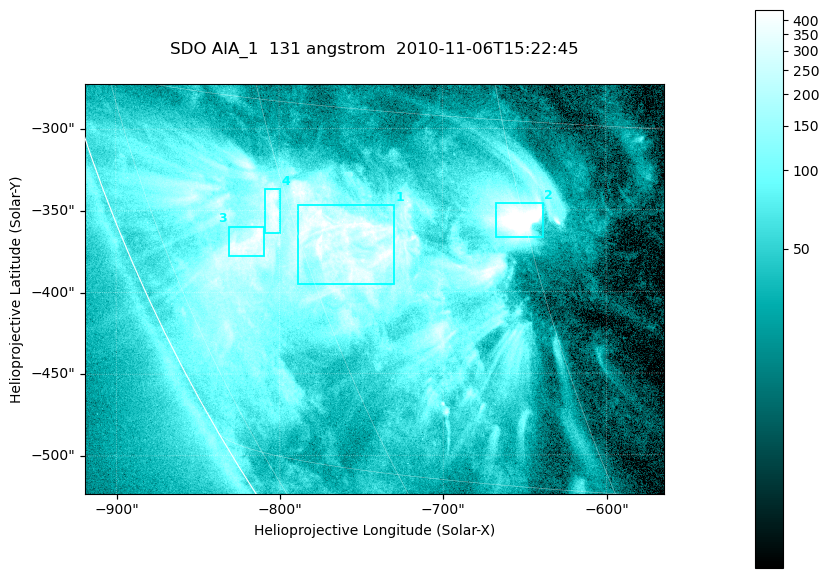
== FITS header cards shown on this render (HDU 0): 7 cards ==
TELESCOP= 'SDO     '           /
INSTRUME= 'AIA_1   '           /
WAVELNTH=                  131 /
WAVEUNIT= 'angstrom'           /
DATE-OBS= '2010-11-06T15:22:45.62' /
CTYPE1  = 'HPLN-TAN'           /
CTYPE2  = 'HPLT-TAN'           /

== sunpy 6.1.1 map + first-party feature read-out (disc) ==
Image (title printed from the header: SDO AIA_1  131 angstrom  2010-11-06T15:22:45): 590 x 417 px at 0.601 arcsec/px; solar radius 968 arcsec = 1612 px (partial field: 2.7% of the solar disc is inside the frame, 89% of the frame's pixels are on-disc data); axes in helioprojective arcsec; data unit not stated in the header (colour bar unlabelled)
Pointing: header CRPIX1/2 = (2045.07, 2040.72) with CRVAL1/2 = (0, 0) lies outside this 590 x 417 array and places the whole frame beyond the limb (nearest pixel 1.35 R_sun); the SolarSoft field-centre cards XCEN/YCEN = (-741.6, -398.2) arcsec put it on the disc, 766 arcsec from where CRPIX/CRVAL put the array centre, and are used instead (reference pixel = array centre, CRVAL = XCEN/YCEN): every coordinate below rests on XCEN/YCEN
Orientation: roll -0.139 deg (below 1 deg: not rotated)
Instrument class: DISC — disc imager (sunpy class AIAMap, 131 A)
Bright regions (active regions / flare kernels): reference = the on-disc median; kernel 5 px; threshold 5 sigma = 257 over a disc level ~52.1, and >= 1.15x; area >= 246 px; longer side >= 5 px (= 3 arcsec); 4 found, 4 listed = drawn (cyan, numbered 1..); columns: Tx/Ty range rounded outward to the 2 arcsec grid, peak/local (2 s.f.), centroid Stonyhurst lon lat
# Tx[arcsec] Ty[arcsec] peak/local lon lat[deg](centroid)
1 -790..-728 -396..-346 9 -57 -20
2 -668..-638 -368..-346 17 -45 -19
3 -832..-808 -378..-360 8.6 -65 -21
4 -810..-800 -364..-336 7.9 -61 -19
Off-limb structures (1.02-1.3 R_sun): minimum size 123 px: none found